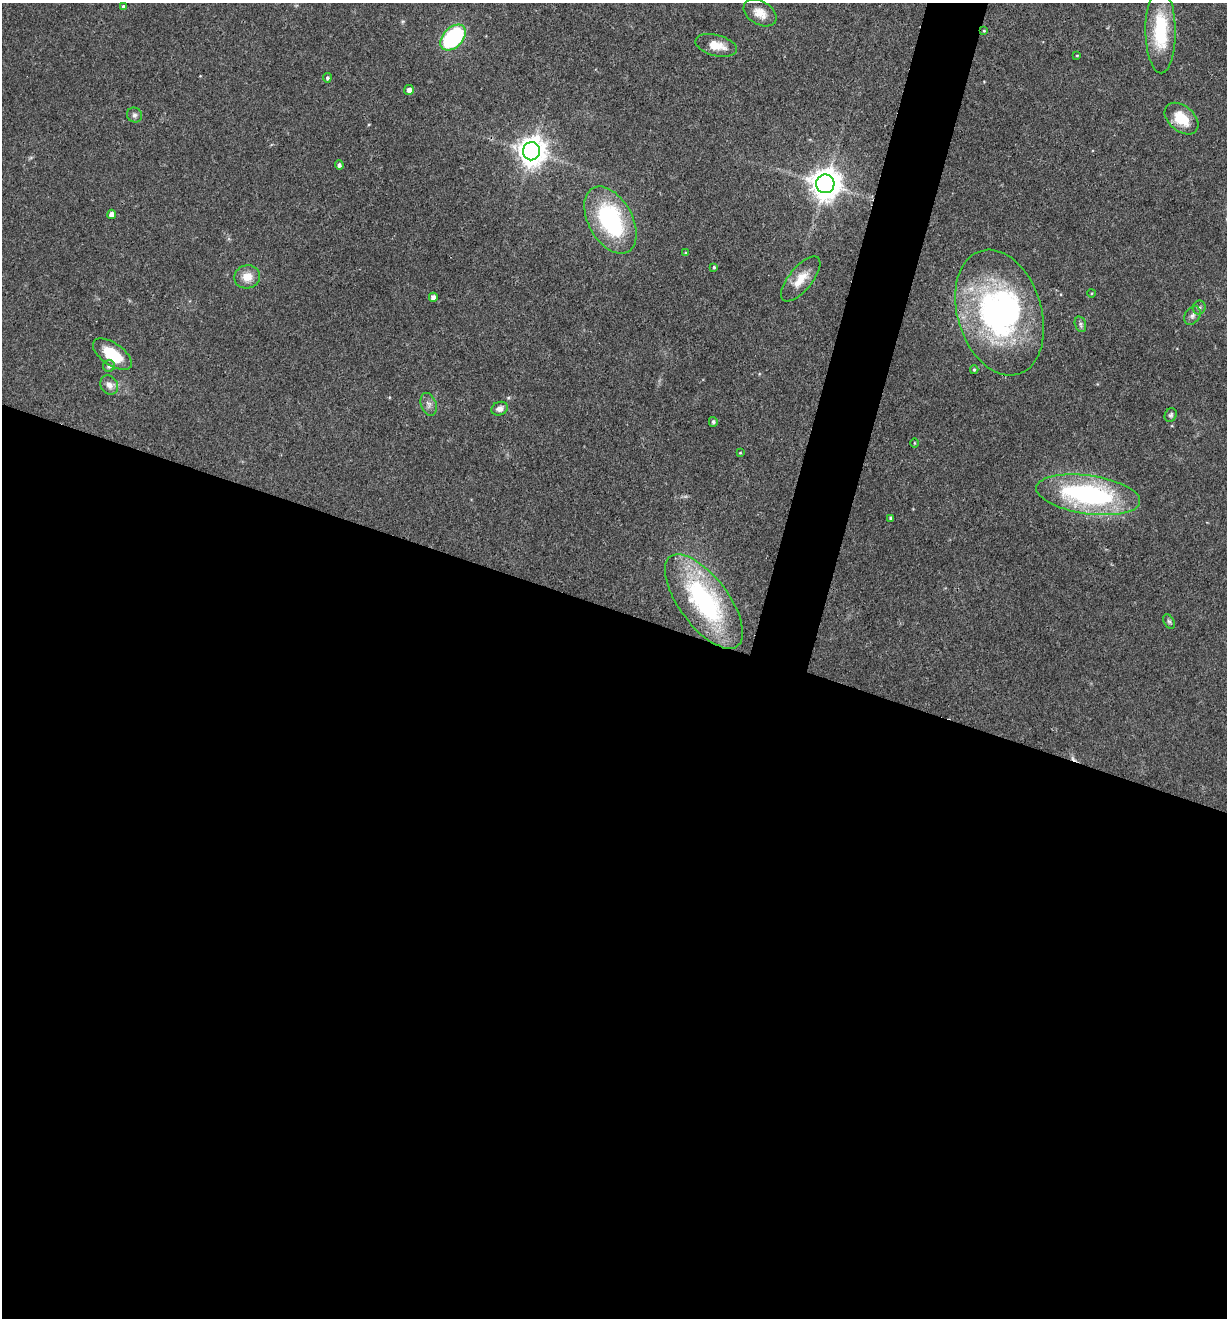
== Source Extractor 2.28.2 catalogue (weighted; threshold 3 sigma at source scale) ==
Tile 14 of 4 x 4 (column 2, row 4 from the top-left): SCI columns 1355-2579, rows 1-1316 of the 5284 x 5266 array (HDU 1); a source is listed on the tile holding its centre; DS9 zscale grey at full resolution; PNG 1229 x 1320 px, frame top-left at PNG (2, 3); each listed source drawn as its Kron ellipse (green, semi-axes under 4 px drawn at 4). Shown black and unused: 56% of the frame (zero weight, under 3 of 4 exposures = <1% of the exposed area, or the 3 px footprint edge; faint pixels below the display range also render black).
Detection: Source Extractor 2.28.2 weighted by HDU 2 'WHT'; one run over the whole footprint, this tile lists its part. Background 0.19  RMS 0.0053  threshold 0.0238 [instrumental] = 3 sigma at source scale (4.5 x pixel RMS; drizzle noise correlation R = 1.50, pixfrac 1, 0.05/0.05 arcsec/px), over >= 5 px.
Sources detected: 43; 2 inside a brighter object's white glare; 1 cosmic-ray / hot-pixel residue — neither listed nor drawn; the other 40 listed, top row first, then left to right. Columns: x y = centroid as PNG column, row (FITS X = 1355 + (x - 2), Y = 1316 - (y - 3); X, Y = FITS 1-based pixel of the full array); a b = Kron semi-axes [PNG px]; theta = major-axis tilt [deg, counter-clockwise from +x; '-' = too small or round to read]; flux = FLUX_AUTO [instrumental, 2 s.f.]
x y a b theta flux
123 7 4 3 - 1.3
760 13 18 11 -31 6.5
984 31 4 4 - 0.6
1161 31 42 15 -89 32
453 37 15 10 46 53
716 45 21 10 -14 8.3
1077 55 3 2 - 0.4
327 78 4 4 - 1
409 90 5 5 - 2.4
134 115 8 7 - 1.6
1182 119 19 12 -40 14
531 151 9 8 - 710
339 165 5 4 - 1.5
825 184 9 9 - 870
112 214 4 4 - 4.2
610 220 36 22 -61 65
686 253 4 4 - 0.77
714 267 3 3 - 0.71
247 277 13 11 11 7.2
801 279 27 11 50 8.8
1092 293 4 3 - 0.49
433 297 4 4 - 2.6
1199 308 7 6 - 1.6
999 313 64 42 -73 140
1192 316 10 7 55 2.3
1080 324 8 5 -74 1.3
112 354 22 11 -35 18
109 366 6 6 - 1.3
974 370 4 3 - 0.66
109 385 10 8 -55 3.6
429 404 12 7 -70 2.5
500 409 8 6 21 2.8
1171 415 7 5 62 1.1
713 422 5 4 - 1.3
914 443 5 3 - 0.44
740 453 3 3 - 0.51
1088 495 52 19 -8 96
891 518 4 3 - 1.2
704 601 56 24 -53 85
1169 621 8 5 -61 1.1